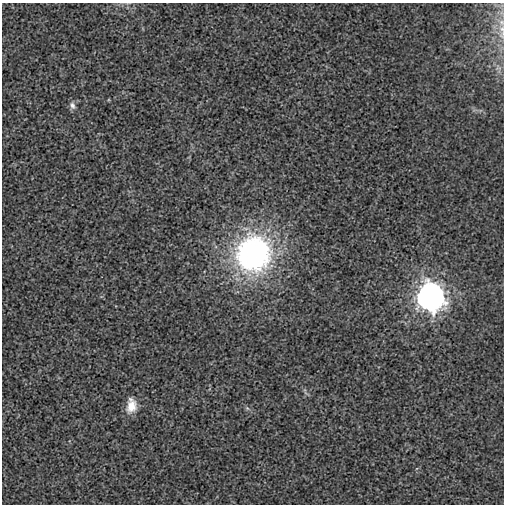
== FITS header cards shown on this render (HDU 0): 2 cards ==
NAXIS1  =                  502
NAXIS2  =                  502

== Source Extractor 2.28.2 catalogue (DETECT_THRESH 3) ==
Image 502 x 502 px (HDU 0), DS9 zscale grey, 1 PNG px = 1 image px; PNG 506 x 506 px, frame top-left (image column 1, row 502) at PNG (2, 3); no overlay
Background -9.89e-05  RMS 0.0027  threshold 0.00805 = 3 sigma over >= 5 px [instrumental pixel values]
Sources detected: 6; all 6 listed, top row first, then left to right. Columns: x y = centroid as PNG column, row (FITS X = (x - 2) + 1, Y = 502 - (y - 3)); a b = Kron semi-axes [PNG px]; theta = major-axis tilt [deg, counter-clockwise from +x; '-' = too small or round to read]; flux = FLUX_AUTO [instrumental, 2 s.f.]
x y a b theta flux
502 29 6 6 - 0.57
72 105 11 7 -60 0.75
253 254 42 39 66 47
430 297 11 10 - 200
131 406 18 11 83 2.6
247 408 6 5 - 0.32
At the frame edge (FLAGS 8, measured only in part): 1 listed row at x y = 502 29